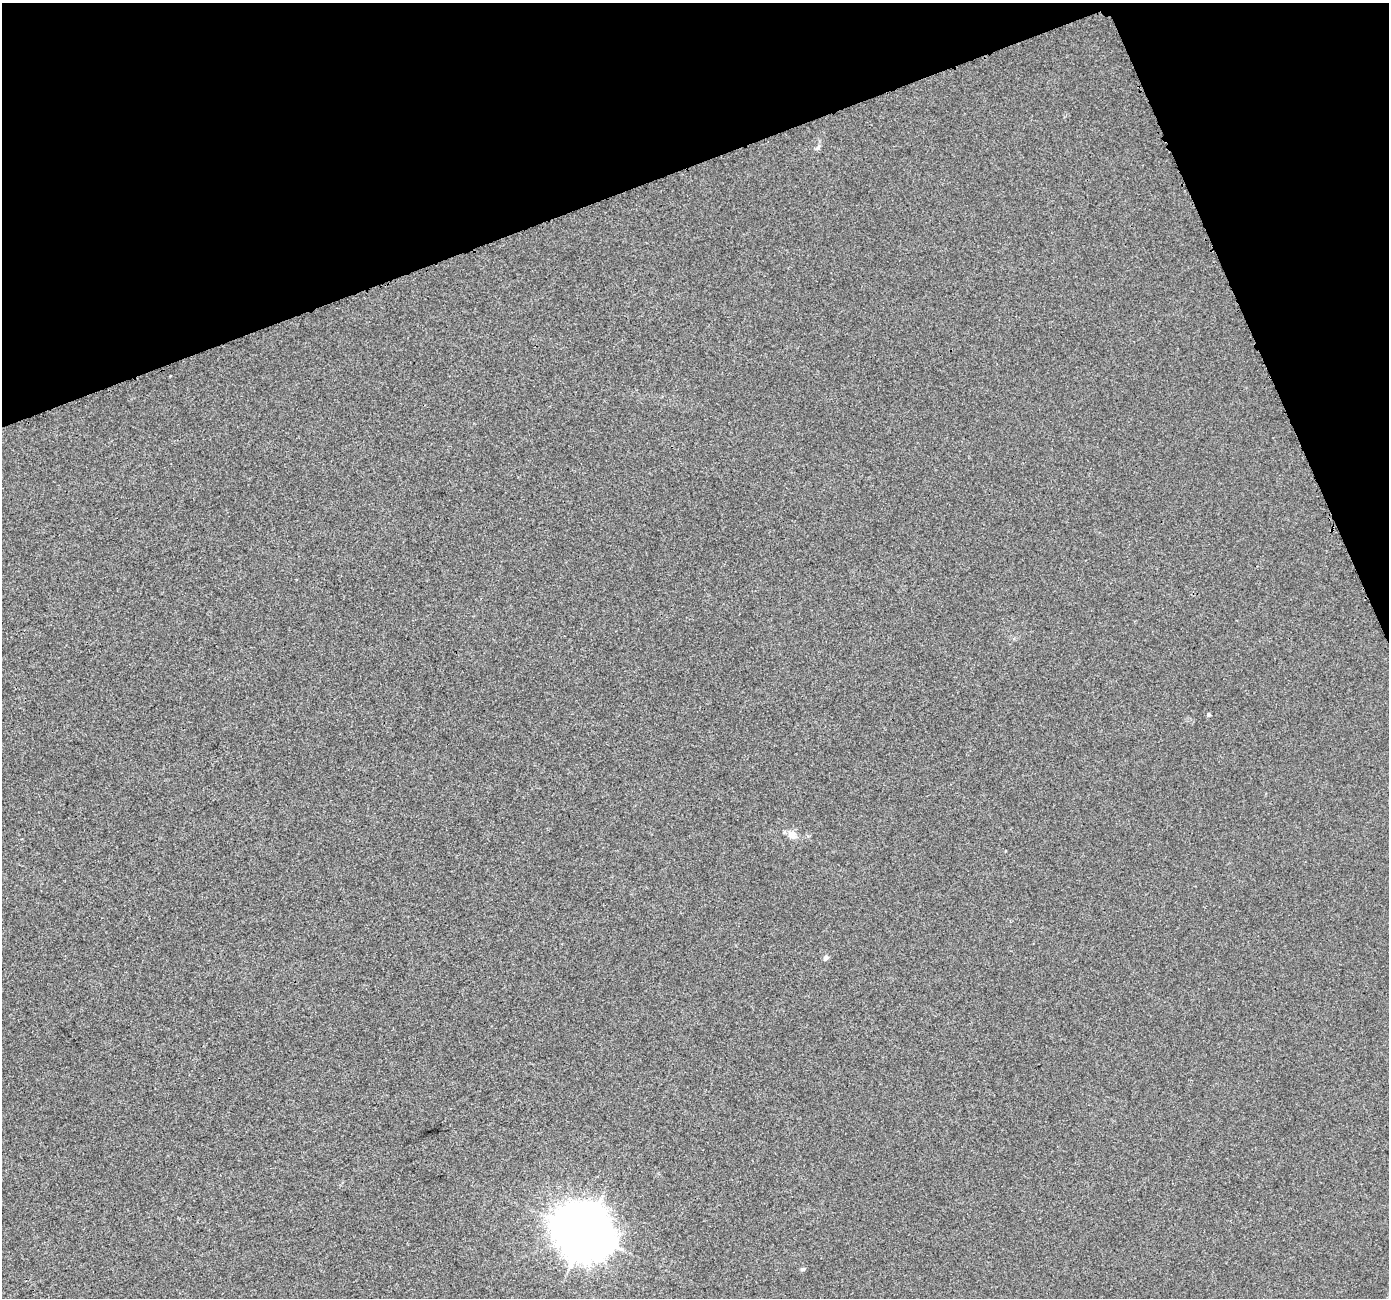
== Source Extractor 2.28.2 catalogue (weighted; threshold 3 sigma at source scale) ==
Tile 3 of 4 x 4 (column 3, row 1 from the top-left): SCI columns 2797-4183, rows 4045-5340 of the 5589 x 5441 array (HDU 1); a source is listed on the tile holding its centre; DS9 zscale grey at full resolution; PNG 1391 x 1300 px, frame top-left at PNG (2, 3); no overlay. Shown black and unused: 18% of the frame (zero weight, under 3 of 4 exposures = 2% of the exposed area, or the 3 px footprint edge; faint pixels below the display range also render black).
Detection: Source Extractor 2.28.2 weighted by HDU 2 'WHT'; one run over the whole footprint, this tile lists its part. Background 4.06e-04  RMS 0.0029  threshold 0.0129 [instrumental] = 3 sigma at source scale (4.5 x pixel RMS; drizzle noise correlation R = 1.50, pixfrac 1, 0.0396/0.0396 arcsec/px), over >= 5 px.
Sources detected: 5; all 5 listed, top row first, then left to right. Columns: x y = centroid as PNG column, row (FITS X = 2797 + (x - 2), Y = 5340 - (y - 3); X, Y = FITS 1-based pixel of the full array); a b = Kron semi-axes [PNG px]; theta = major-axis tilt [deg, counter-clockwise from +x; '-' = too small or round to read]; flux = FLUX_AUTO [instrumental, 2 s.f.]
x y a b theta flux
1208 714 4 4 - 0.56
792 835 10 9 - 2.1
826 957 5 4 - 1.3
585 1233 18 16 -36 1000
803 1269 6 4 10 0.41